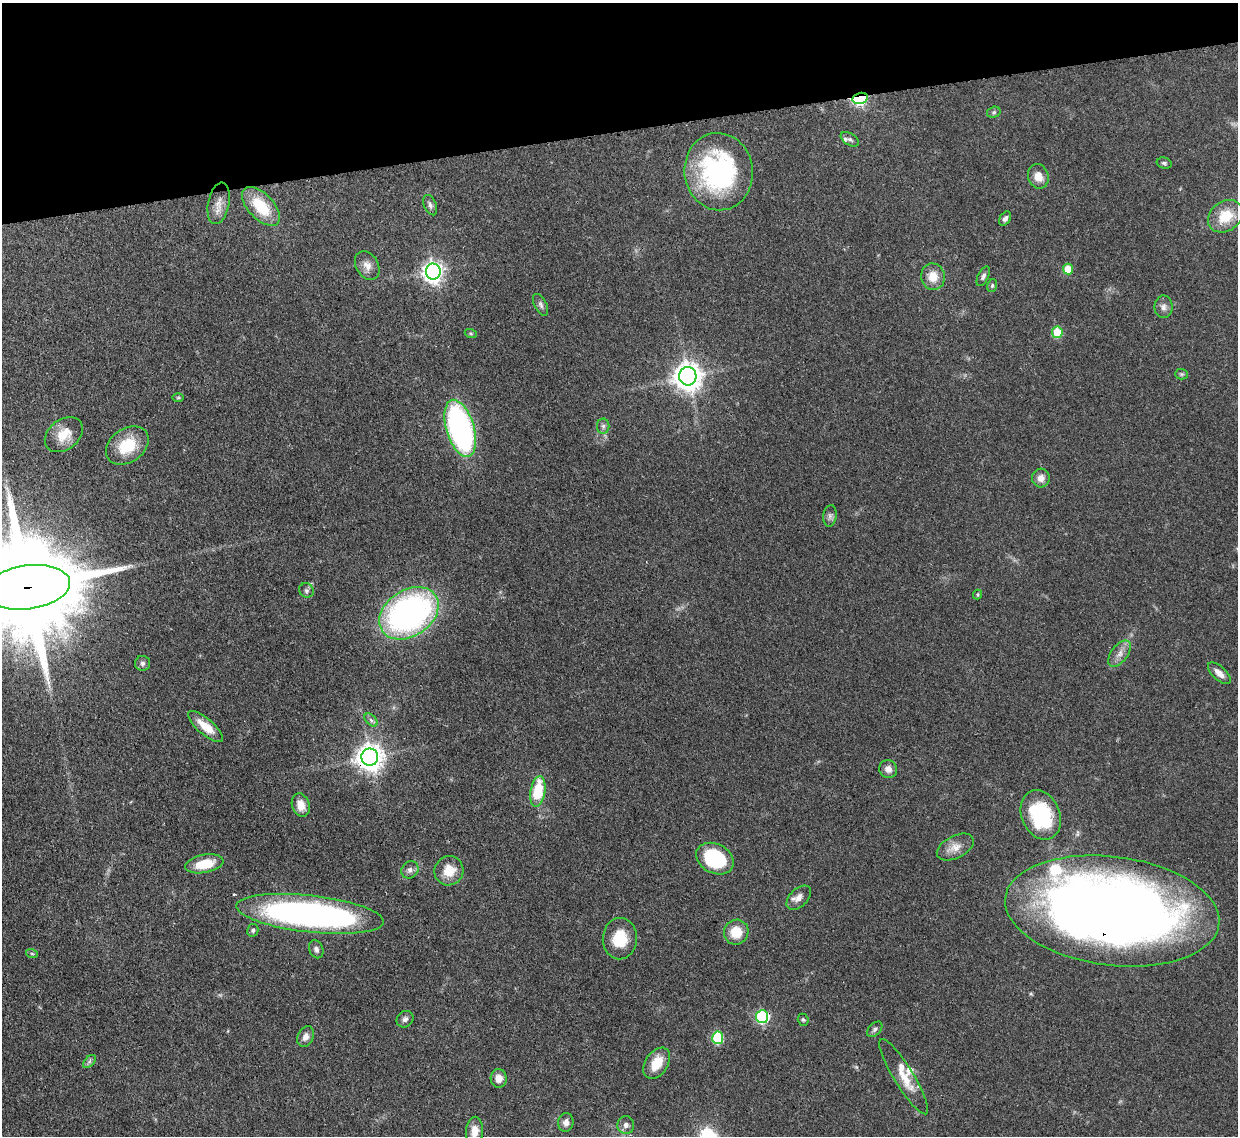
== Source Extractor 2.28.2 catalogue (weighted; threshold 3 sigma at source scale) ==
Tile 3 of 4 x 4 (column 3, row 1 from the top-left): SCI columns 2554-3789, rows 3624-4757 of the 5109 x 5092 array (HDU 1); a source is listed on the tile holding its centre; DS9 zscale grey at full resolution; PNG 1240 x 1138 px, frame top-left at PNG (2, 3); each listed source drawn as its Kron ellipse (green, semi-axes under 4 px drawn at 4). Shown black and unused: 11% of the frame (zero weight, under 3 of 4 exposures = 9% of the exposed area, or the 3 px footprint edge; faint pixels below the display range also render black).
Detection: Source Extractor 2.28.2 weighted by HDU 2 'WHT'; one run over the whole footprint, this tile lists its part. Background 0.114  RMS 0.0048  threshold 0.0217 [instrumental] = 3 sigma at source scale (4.5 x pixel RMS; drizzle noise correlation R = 1.50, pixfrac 1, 0.05/0.05 arcsec/px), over >= 5 px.
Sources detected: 74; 4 inside a brighter listed object's ellipse — not listed separately; the other 70 listed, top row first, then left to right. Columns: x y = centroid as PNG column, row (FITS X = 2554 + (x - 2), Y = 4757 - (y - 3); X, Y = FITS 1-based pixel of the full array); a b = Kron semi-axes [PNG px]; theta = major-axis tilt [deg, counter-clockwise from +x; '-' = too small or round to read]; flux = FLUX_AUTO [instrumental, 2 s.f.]
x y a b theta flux
860 98 8 5 15 81
994 112 7 5 16 0.93
850 139 10 6 -32 1.3
1164 163 8 5 -15 0.99
719 172 39 34 -84 76
1038 176 12 10 -71 5.4
219 203 21 10 79 5
430 205 11 6 -68 1.6
261 206 24 12 -46 18
1225 216 19 14 36 13
1005 219 8 5 57 1.6
367 265 15 11 -60 3.9
1068 269 5 5 - 12
433 272 8 7 - 280
983 276 10 5 64 1.4
933 277 13 12 - 7.2
992 286 6 5 - 0.88
541 305 12 6 -63 1.6
1163 307 11 9 -90 2.4
1057 332 5 5 - 19
471 334 6 4 -19 0.66
1182 374 6 5 - 0.88
688 376 9 8 - 600
178 398 6 4 1 0.62
603 426 7 6 - 1.3
460 428 29 14 -73 120
64 435 21 15 38 9.4
127 446 23 17 35 16
1041 478 9 9 - 3.5
830 516 11 6 83 1.7
27 587 43 22 8 18000
306 590 7 6 - 1.4
978 594 5 4 - 0.63
409 613 32 23 34 160
1119 654 15 8 53 3.7
142 663 7 7 - 1.5
1219 673 14 6 -43 3.7
371 720 8 4 -45 1.2
206 727 22 8 -41 8.1
370 757 8 8 - 530
888 769 9 9 - 3.1
538 791 16 7 81 21
301 805 12 8 -72 5.2
1041 815 25 19 -66 37
955 847 20 11 27 5.3
715 859 20 14 -28 35
204 864 19 9 11 12
410 870 9 8 - 2
449 871 15 14 - 8.7
799 898 15 9 44 3.6
1112 911 108 54 -7 640
310 914 74 18 -6 190
253 930 6 5 - 1.1
736 932 12 12 - 10
620 939 21 17 87 15
316 949 9 7 -69 1.8
32 954 6 3 -19 0.68
762 1017 6 6 - 58
405 1019 9 7 42 1.7
803 1020 6 5 - 0.91
875 1029 9 5 46 1.3
306 1037 11 7 65 3
718 1038 6 5 - 36
89 1061 8 5 46 1.2
657 1063 17 11 56 10
904 1077 43 9 -58 9.2
499 1078 9 8 - 4.6
566 1122 9 7 82 2.4
626 1125 9 8 - 2.1
474 1131 14 8 87 5.2
Overlapping masked pixels (flux is a lower limit): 5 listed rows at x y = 860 98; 27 587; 370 757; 1112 911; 762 1017
Isophote crosses this tile's border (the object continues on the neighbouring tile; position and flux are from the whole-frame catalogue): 2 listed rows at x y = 27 587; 474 1131